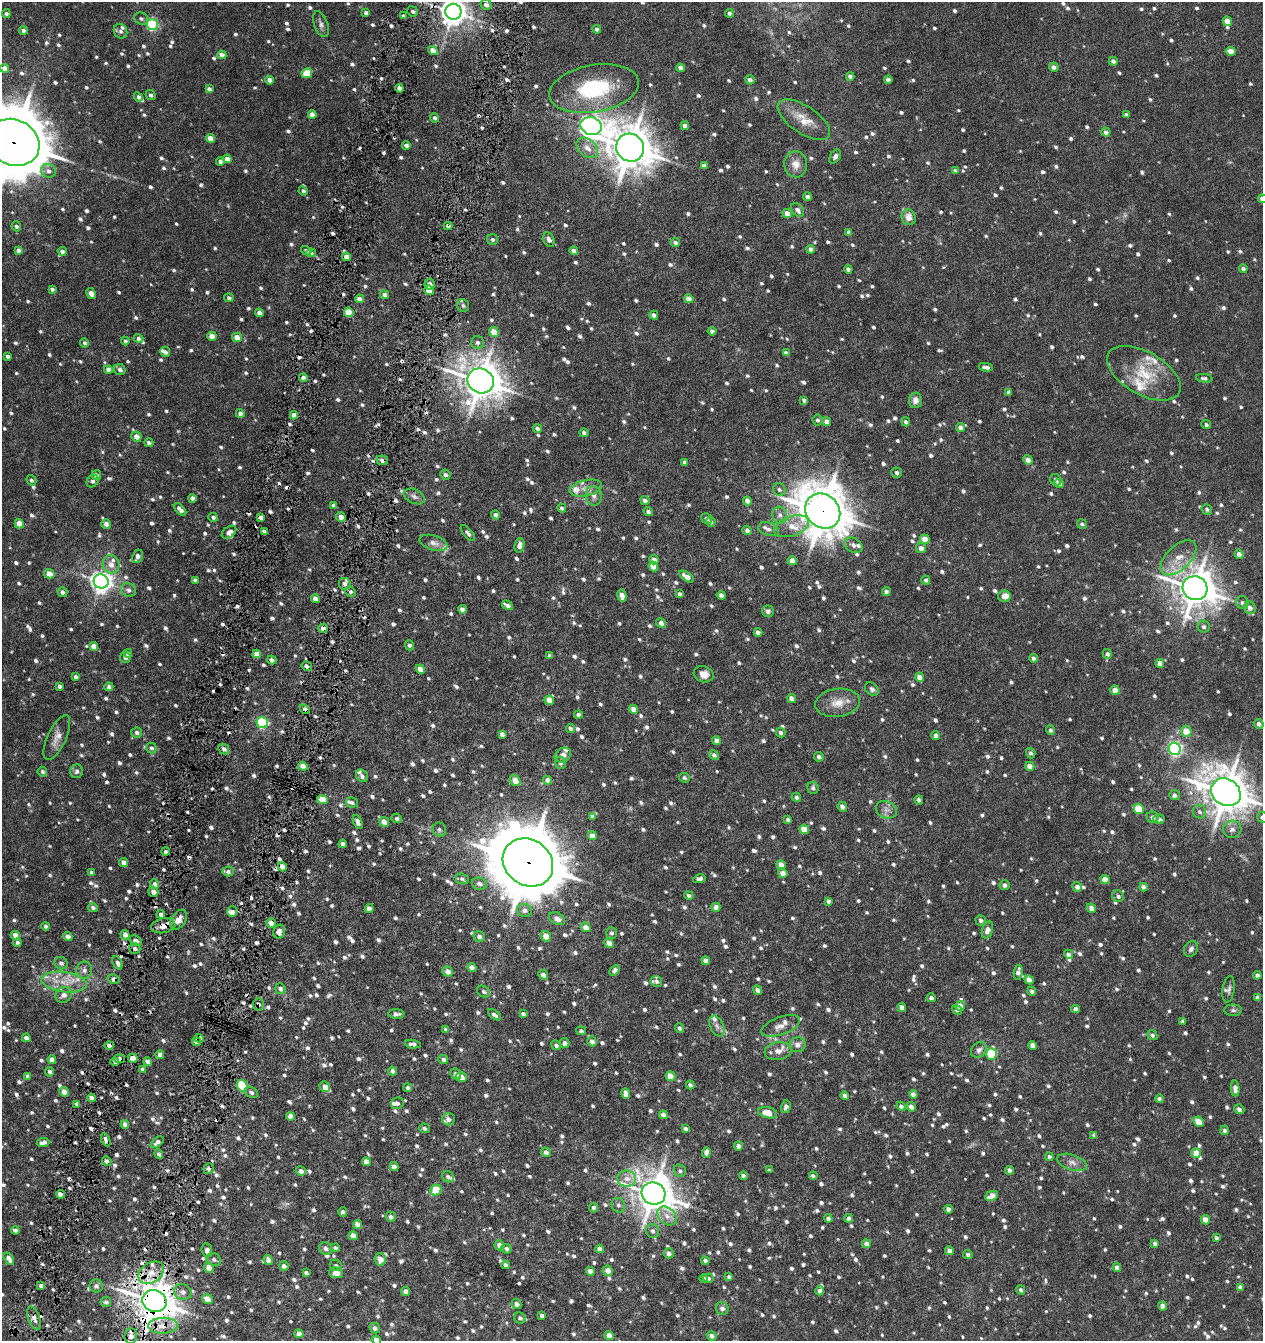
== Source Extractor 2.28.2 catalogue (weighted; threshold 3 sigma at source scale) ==
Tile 7 of 4 x 4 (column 3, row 2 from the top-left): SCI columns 2660-3920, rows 2688-4026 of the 5445 x 5371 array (HDU 1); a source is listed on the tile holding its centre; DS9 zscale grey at full resolution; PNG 1265 x 1343 px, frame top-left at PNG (2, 2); each listed source drawn as its Kron ellipse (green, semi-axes under 4 px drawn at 4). Shown black and unused: <1% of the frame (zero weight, under 8 of 16 exposures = <1% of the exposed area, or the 3 px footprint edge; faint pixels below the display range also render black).
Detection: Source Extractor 2.28.2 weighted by HDU 2 'WHT'; one run over the whole footprint, this tile lists its part. Background 0.0228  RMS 0.0031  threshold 0.0128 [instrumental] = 3 sigma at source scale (4.09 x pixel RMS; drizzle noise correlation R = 1.36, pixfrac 0.8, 0.05/0.05 arcsec/px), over >= 5 px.
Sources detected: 1702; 1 too faint to see at this stretch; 53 cosmic-ray / hot-pixel residue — neither listed nor drawn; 46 inside a brighter listed object's ellipse — not listed separately; of the other 1602, all 500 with FLUX_AUTO >= 0.715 (the completeness limit of this list) listed and drawn (1102 fainter detections not listed), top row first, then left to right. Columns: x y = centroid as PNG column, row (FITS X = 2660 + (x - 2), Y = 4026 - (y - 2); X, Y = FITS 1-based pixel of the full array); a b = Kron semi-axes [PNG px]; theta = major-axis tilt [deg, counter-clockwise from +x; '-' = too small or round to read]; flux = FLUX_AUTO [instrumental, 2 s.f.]
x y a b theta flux
486 5 5 5 - 1.3
413 11 5 5 - 0.75
453 12 8 8 - 350
366 13 4 4 - 1
729 13 4 4 - 0.75
6 14 4 4 - 0.87
403 16 4 3 - 0.78
141 19 7 6 - 0.75
1227 21 5 4 - 2.6
321 24 13 6 -69 1.2
152 25 5 5 - 35
597 29 4 4 - 0.79
23 30 4 4 - 0.96
121 31 7 6 - 0.96
433 51 5 4 - 2.8
1231 51 5 4 - 3.4
222 55 5 4 - 1.7
1113 61 4 4 - 1.2
1054 67 5 4 - 1.3
5 68 4 4 - 2.5
680 68 4 4 - 1.4
307 73 5 5 - 8
850 76 4 4 - 1.2
270 80 4 4 - 1.9
750 80 5 4 - 0.9
888 80 4 4 - 1.5
399 88 4 4 - 1.9
209 89 4 4 - 1
594 89 45 23 10 25
151 95 5 4 - 0.82
138 97 5 4 - 0.91
312 114 4 4 - 2.2
1126 115 4 3 - 0.75
435 118 5 4 - 0.99
804 120 30 13 -34 5.6
591 126 11 8 -18 180
685 126 4 4 - 1.4
1106 132 4 4 - 1.2
211 138 5 4 - 3.6
14 142 27 22 -27 2200
406 145 4 4 - 0.91
587 148 12 8 -40 2.5
630 148 14 13 - 860
835 157 8 5 56 0.8
227 159 4 4 - 2.2
220 161 4 4 - 1.3
796 164 13 11 -81 2.8
704 166 4 4 - 1.3
48 171 7 6 - 1.4
955 171 4 3 - 1
303 191 5 4 - 0.79
808 197 4 4 - 1.4
1262 199 5 4 - 1.5
798 210 8 5 -50 1.3
787 213 5 4 - 2.8
909 217 8 7 - 2.7
16 226 5 4 - 0.79
448 226 4 3 - 0.86
849 232 4 4 - 0.82
493 239 5 5 - 0.78
549 240 8 5 -66 1.1
675 242 5 4 - 0.8
811 249 4 4 - 1.1
18 250 4 4 - 1
306 250 5 4 - 0.93
62 251 5 4 - 1.1
574 251 4 4 - 2
311 253 5 4 - 0.75
346 257 4 4 - 2.9
848 269 4 4 - 1
1243 269 4 4 - 0.94
430 284 5 5 - 1.8
52 289 4 3 - 0.83
429 290 5 4 - 6.3
91 294 6 4 -59 1.7
384 295 5 4 - 1
229 298 4 4 - 0.72
359 299 4 4 - 1.9
689 299 4 4 - 2.6
463 306 6 5 - 0.72
349 312 5 4 - 8.1
259 313 4 4 - 1.6
654 315 4 4 - 1
712 331 4 4 - 0.86
494 332 5 4 - 4.1
212 336 4 4 - 2.6
237 337 5 4 - 3.3
138 338 5 4 - 0.78
125 341 4 4 - 0.76
477 342 6 6 - 0.95
84 343 4 4 - 0.73
165 352 5 5 - 0.91
786 353 4 4 - 1
7 356 4 3 - 0.78
986 367 7 4 -9 1.3
108 369 4 4 - 2.2
120 370 6 5 - 1.1
1144 373 40 21 -30 11
303 378 4 4 - 2
1204 378 8 4 -8 0.82
481 381 13 12 - 680
1009 392 4 4 - 1.1
804 400 4 3 - 0.82
915 400 8 6 87 1.5
240 413 4 4 - 1.2
294 415 4 4 - 2.2
817 420 5 5 - 0.72
826 421 5 4 - 1.6
906 422 4 4 - 0.79
1206 425 5 4 - 0.73
960 427 5 4 - 1.5
537 428 5 4 - 0.75
584 433 4 4 - 0.86
136 437 5 5 - 2.1
149 443 4 4 - 1.1
382 460 6 4 -8 1.1
1028 460 5 4 - 2.1
685 462 4 4 - 0.99
897 473 5 5 - 0.83
96 475 5 5 - 1.1
445 475 5 4 - 0.74
31 480 5 4 - 0.74
1056 480 6 5 - 0.74
93 481 7 5 54 0.89
1059 484 5 4 - 1.6
586 488 16 8 13 2.5
779 490 6 6 - 0.77
414 496 11 7 -26 1.2
594 496 10 8 -79 1.5
192 498 4 4 - 1.5
645 500 5 4 - 1.1
747 501 4 4 - 1.6
333 505 4 3 - 0.72
562 508 4 4 - 0.73
180 509 8 4 -45 1.5
1207 509 5 5 - 0.73
823 511 19 16 -46 990
648 512 5 4 - 0.83
496 515 4 4 - 1.4
780 515 8 7 - 1.4
213 517 5 4 - 0.85
261 517 4 4 - 1.4
341 517 5 4 - 2.3
707 518 6 5 - 0.84
711 522 5 4 - 0.85
19 524 5 4 - 4.8
106 524 5 4 - 1.6
1082 524 5 4 - 0.73
792 526 18 10 19 4
769 529 10 6 -18 1.2
747 530 5 4 - 1
264 531 4 3 - 0.74
229 532 8 5 36 1.3
468 533 10 4 -49 0.86
925 539 5 4 - 3.6
433 543 14 7 -18 1.7
519 545 7 4 77 1.4
853 545 9 7 -28 1.3
921 548 5 5 - 1.8
1239 554 5 4 - 1.6
137 556 7 5 65 1.4
1178 558 22 12 44 5.3
654 560 5 4 - 1.3
792 561 5 4 - 2.2
111 564 9 8 - 2.4
653 567 5 4 - 4.2
49 574 5 4 - 3.1
687 577 8 4 -34 1.9
195 580 4 3 - 0.75
926 580 4 4 - 0.83
101 581 7 7 - 190
345 584 6 6 - 0.91
1195 588 12 11 - 700
128 590 8 6 -29 1.2
62 592 5 4 - 0.87
351 592 5 5 - 0.74
886 592 4 4 - 1.1
680 594 4 3 - 0.77
721 595 4 4 - 1.3
622 596 6 4 -79 2.2
1004 596 6 5 - 2.4
315 599 4 4 - 1.7
1242 603 7 6 - 0.74
507 605 6 4 -32 1.4
1250 608 6 6 - 1.7
462 609 4 4 - 1.4
768 611 5 5 - 0.77
661 623 5 4 - 1.4
1204 627 6 6 - 0.82
323 628 4 4 - 1.9
758 632 4 4 - 1.4
409 645 5 4 - 0.81
94 646 5 4 - 2.1
128 653 4 3 - 1.1
257 654 4 4 - 2.5
1107 654 5 4 - 0.87
550 656 4 3 - 0.91
125 657 5 5 - 0.98
1034 658 4 4 - 1.1
272 660 4 4 - 1.2
1160 663 4 4 - 2
307 666 5 4 - 0.8
420 669 5 4 - 2.2
704 674 10 8 -18 2.4
76 677 4 3 - 1
920 677 5 4 - 2.4
59 686 4 3 - 0.77
109 687 4 4 - 0.8
872 689 8 5 -44 0.91
1115 690 5 4 - 2.9
791 698 4 4 - 1.7
549 700 5 4 - 3.3
838 703 22 14 8 4.4
305 709 5 4 - 1.1
634 709 5 4 - 2.2
578 715 4 4 - 0.73
262 723 6 5 - 39
1259 724 5 4 - 1.1
570 728 4 4 - 0.74
1050 730 5 4 - 0.84
1186 731 5 5 - 3.9
137 732 5 5 - 0.87
781 733 5 4 - 0.83
502 734 4 4 - 1.1
936 735 4 4 - 1.1
57 737 24 9 65 2.6
717 741 4 4 - 1.9
151 748 5 5 - 0.82
224 749 6 5 - 1.1
1175 749 6 6 - 70
1031 753 5 4 - 0.77
563 755 9 7 32 1.7
714 755 5 4 - 0.8
819 757 5 4 - 1.1
561 763 6 5 - 0.77
303 766 5 4 - 2.2
1030 766 4 4 - 2.8
77 771 7 6 - 0.77
42 772 5 4 - 0.77
362 776 6 5 - 0.91
684 778 5 4 - 0.79
515 780 6 5 - 3.1
548 780 4 4 - 1.9
813 788 6 5 - 0.82
1226 792 16 13 -35 810
1174 795 5 5 - 1.1
796 797 5 4 - 0.98
322 799 5 4 - 4
919 800 5 4 - 0.73
352 803 6 5 - 0.72
842 807 5 4 - 1.3
1139 809 5 5 - 9.1
886 810 11 8 -23 1.6
1200 812 7 6 - 0.85
592 816 4 4 - 0.78
1153 817 6 5 - 1.1
1262 817 5 5 - 0.89
397 818 5 4 - 0.82
1159 819 6 4 -15 1
788 820 4 4 - 0.75
358 822 7 4 -67 1.4
384 822 5 4 - 2.4
804 829 5 4 - 3.6
1232 829 9 8 - 1.4
439 830 7 6 - 0.76
592 836 5 4 - 1.9
343 844 4 4 - 1
166 852 4 4 - 0.85
528 862 26 22 -37 2100
124 863 4 4 - 2.1
781 865 5 4 - 2.3
282 867 5 4 - 2.3
228 871 5 5 - 0.73
91 872 4 3 - 0.83
783 873 5 4 - 2.6
462 879 7 5 -22 0.73
699 879 6 4 12 1.2
1105 879 5 4 - 2.7
154 884 5 4 - 1.4
479 884 7 6 - 1.2
1005 885 5 5 - 1
1077 887 5 4 - 1.5
1143 887 4 4 - 1.4
153 892 5 5 - 2.2
689 895 5 4 - 0.75
1118 896 6 5 - 0.99
828 901 4 3 - 0.79
716 907 4 4 - 1.7
93 908 5 4 - 0.81
1091 908 5 4 - 1.7
369 909 4 4 - 1.5
525 910 7 6 - 1.1
232 912 5 5 - 1.4
161 914 4 3 - 1.2
557 919 8 5 -27 1.7
179 920 11 7 57 2.8
981 920 5 5 - 0.84
271 923 5 4 - 2.5
46 926 4 4 - 0.91
163 926 12 7 11 2.9
586 927 5 4 - 2.5
987 930 8 5 71 1.9
279 932 7 5 75 1.6
611 933 6 5 - 0.73
15 935 4 4 - 1.8
125 935 5 4 - 1.5
68 936 4 4 - 1.9
546 936 5 5 - 3
479 937 6 5 - 1.1
135 941 6 5 - 1.3
17 943 4 4 - 0.93
609 943 5 4 - 2.2
135 948 5 5 - 1
1191 949 8 6 60 1
1068 954 5 4 - 1.2
706 961 4 4 - 2
61 963 7 6 - 1
117 963 7 4 -65 1.1
472 968 4 4 - 2.3
84 970 8 8 - 1.4
614 970 6 4 46 0.93
448 972 5 5 - 2.2
1018 972 7 4 81 1.4
543 975 5 5 - 1.4
1257 975 4 4 - 0.91
113 979 6 5 - 1.3
1029 980 5 4 - 2.5
656 981 6 5 - 0.84
64 982 23 10 -8 5.5
280 989 5 5 - 0.96
1229 989 13 6 82 1
758 990 5 4 - 1.1
484 991 7 5 -35 0.73
1032 991 4 4 - 0.87
64 995 9 7 36 1.7
1258 997 4 4 - 0.97
931 998 4 4 - 0.96
258 1004 6 5 - 0.83
960 1006 5 5 - 2.9
902 1007 4 4 - 1.6
1076 1009 4 4 - 1.4
957 1010 5 4 - 1.1
1233 1010 9 5 -1 0.73
396 1014 8 4 -2 1.2
523 1014 4 3 - 0.83
494 1015 7 4 -36 0.94
1183 1021 4 3 - 0.83
717 1026 11 6 -66 1.3
781 1026 20 9 20 2.5
679 1028 5 4 - 0.82
446 1029 4 4 - 0.83
581 1031 5 4 - 0.75
1152 1035 5 5 - 0.75
26 1038 4 4 - 1.5
199 1038 4 4 - 2.2
196 1041 5 4 - 1.9
592 1041 5 5 - 1.4
565 1043 5 4 - 0.99
413 1044 8 4 -7 1.1
109 1045 4 4 - 1.4
556 1045 5 4 - 0.95
797 1045 8 7 - 1.6
1033 1045 4 4 - 2.7
979 1050 8 7 - 1.2
778 1051 13 9 7 2.6
991 1054 6 5 - 18
160 1055 4 4 - 1.2
133 1058 5 4 - 3
119 1059 5 4 - 1.4
443 1059 5 4 - 0.8
52 1060 4 4 - 2
115 1061 4 4 - 0.94
148 1062 4 4 - 1.7
143 1070 4 3 - 0.72
393 1071 4 4 - 1.1
50 1072 5 4 - 0.96
456 1074 6 5 - 1.2
27 1076 4 4 - 0.76
670 1076 5 4 - 3.7
461 1077 5 4 - 2.2
690 1085 4 4 - 0.82
242 1086 6 5 - 15
325 1087 6 4 -50 2.3
408 1088 4 4 - 0.82
1235 1088 8 4 -85 1.4
64 1092 5 4 - 2.3
251 1092 7 5 -30 0.84
626 1093 5 4 - 2
913 1094 4 4 - 1.8
845 1096 4 4 - 1.1
91 1098 4 4 - 1.9
1159 1099 4 4 - 0.83
397 1103 6 6 - 0.93
77 1104 4 3 - 0.97
786 1106 6 5 - 0.96
901 1106 4 4 - 0.85
911 1107 5 4 - 1.3
1239 1109 5 4 - 0.9
768 1113 9 5 -11 4.3
663 1115 4 4 - 1.7
291 1116 4 4 - 2.7
448 1119 6 6 - 1.1
1198 1122 5 4 - 4.1
125 1124 4 4 - 2
424 1128 5 4 - 0.75
685 1129 4 4 - 1
1225 1130 5 4 - 0.75
1094 1135 4 4 - 0.8
106 1140 7 4 -65 1
43 1142 6 4 9 1.4
157 1142 7 4 38 1.3
738 1146 4 4 - 1.3
546 1152 5 4 - 1.1
706 1153 5 4 - 1.5
1196 1153 5 4 - 3.7
159 1154 5 4 - 0.76
1049 1157 4 4 - 0.83
107 1161 5 4 - 0.88
366 1162 4 4 - 2
1072 1162 15 8 -17 2
394 1167 4 4 - 1.2
209 1168 6 5 - 0.83
769 1170 4 3 - 0.76
1009 1170 4 4 - 1.3
301 1171 5 4 - 1.4
680 1171 6 6 - 0.76
743 1176 4 4 - 0.94
813 1176 4 4 - 0.72
448 1177 6 5 - 0.78
627 1179 9 8 - 2.5
436 1190 6 5 - 11
60 1194 4 4 - 2
653 1194 12 11 - 670
992 1196 7 4 26 3
618 1205 7 6 - 0.9
593 1208 5 4 - 0.76
948 1209 4 4 - 1.4
343 1212 5 4 - 0.75
667 1216 11 8 -42 2.1
391 1217 5 5 - 0.88
849 1218 4 4 - 1.1
828 1219 4 4 - 0.89
1205 1220 4 4 - 3.7
358 1225 5 4 - 2.4
15 1230 4 4 - 1.2
653 1231 7 6 - 0.94
353 1236 5 4 - 2
1216 1238 4 3 - 0.74
867 1244 4 4 - 1.9
1155 1244 4 4 - 1.3
499 1245 5 5 - 1.6
326 1248 7 6 - 1.2
335 1248 4 3 - 0.9
506 1249 5 5 - 0.97
600 1249 4 4 - 1.7
207 1250 7 5 -86 1.4
949 1251 4 4 - 1.8
669 1253 5 5 - 1.5
968 1254 5 4 - 0.8
9 1259 7 4 -56 1.8
380 1259 6 5 - 2.3
214 1260 7 6 - 0.87
268 1260 5 4 - 1.2
705 1261 4 4 - 0.96
336 1265 6 5 - 0.72
505 1265 4 4 - 0.84
284 1266 5 4 - 1.1
1117 1267 4 4 - 1.7
209 1268 5 5 - 1.8
590 1271 4 4 - 2
608 1271 5 5 - 2.3
151 1273 14 10 35 4.7
306 1273 4 4 - 0.99
336 1273 7 5 -8 2.4
729 1277 4 4 - 0.95
704 1278 4 4 - 0.84
708 1278 5 5 - 0.72
41 1285 4 3 - 1.1
96 1286 7 6 - 0.98
1240 1287 4 4 - 1.3
1021 1290 5 4 - 0.76
406 1291 4 4 - 2.1
820 1291 4 4 - 1.6
183 1292 9 7 -22 1.6
207 1299 5 4 - 2.9
154 1301 12 10 -24 720
106 1302 5 5 - 0.82
516 1304 5 4 - 1.2
1163 1306 4 4 - 2.2
722 1308 7 6 - 1.2
542 1316 4 4 - 1
34 1318 12 5 -69 1.7
520 1318 6 5 - 0.74
163 1326 15 8 3 3.7
375 1328 5 5 - 1
299 1334 4 4 - 1.9
609 1335 4 4 - 2.6
131 1336 8 6 88 1.8
712 1336 5 4 - 0.95
376 1340 5 4 - 2.6
Overlapping masked pixels (flux is a lower limit): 32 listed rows (the first 20) at x y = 453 12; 14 142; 448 226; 346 257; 429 290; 349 312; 382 460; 823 511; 351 592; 323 628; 307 666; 305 709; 528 862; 153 892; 271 923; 163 926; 135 948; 113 979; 258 1004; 199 1038
Isophote crosses this tile's border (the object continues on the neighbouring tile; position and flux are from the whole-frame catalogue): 6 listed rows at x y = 453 12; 14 142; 1262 199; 1226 792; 1262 817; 376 1340